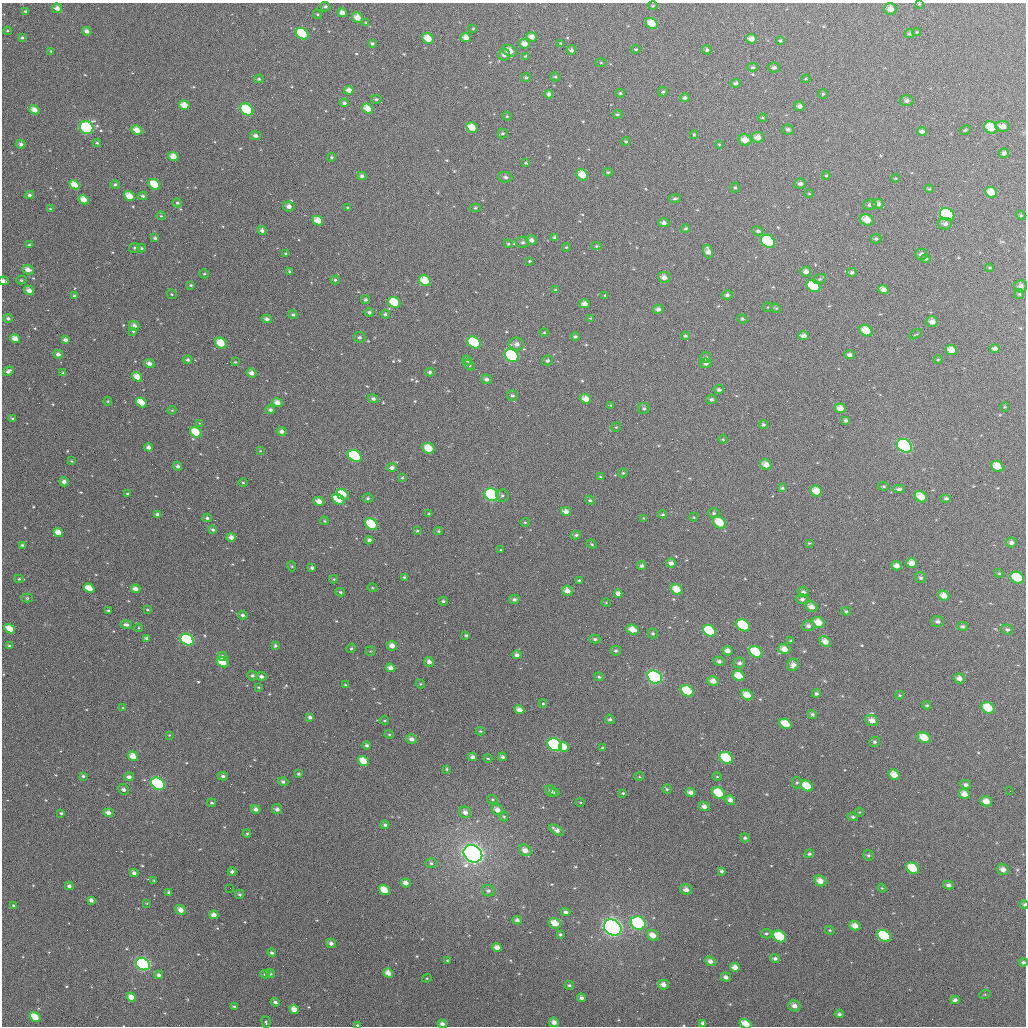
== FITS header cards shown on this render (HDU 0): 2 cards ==
NAXIS1  =                 1024
NAXIS2  =                 1024

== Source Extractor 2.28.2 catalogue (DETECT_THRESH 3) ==
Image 1024 x 1024 px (HDU 0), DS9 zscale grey, 1 PNG px = 1 image px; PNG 1028 x 1028 px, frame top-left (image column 1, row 1024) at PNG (2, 3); each listed source drawn as its Kron ellipse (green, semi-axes under 4 px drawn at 4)
Background 1510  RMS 46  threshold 138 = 3 sigma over >= 5 px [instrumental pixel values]
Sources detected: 561; of the 561, the 500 brightest by FLUX_AUTO listed and drawn (61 fainter detections omitted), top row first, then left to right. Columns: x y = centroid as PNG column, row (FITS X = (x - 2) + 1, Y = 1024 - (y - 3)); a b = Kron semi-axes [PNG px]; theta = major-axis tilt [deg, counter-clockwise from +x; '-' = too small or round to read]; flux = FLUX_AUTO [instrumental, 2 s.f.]
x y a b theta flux
919 4 3 3 - 2.9e+03
653 6 5 3 - 3.0e+03
325 7 5 5 - 6.7e+03
57 8 5 4 - 2.0e+04
890 9 6 6 - 2.6e+04
26 11 4 3 - 6.1e+03
342 13 4 4 - 1.8e+04
318 14 5 4 - 3.4e+03
357 18 5 5 - 3.1e+04
366 22 4 4 - 3.3e+03
652 24 6 5 - 5.0e+04
473 29 3 3 - 2.7e+03
7 31 4 3 - 3.3e+03
87 31 5 4 - 1.3e+04
917 32 4 3 - 3.4e+03
302 34 7 5 -32 1.6e+05
909 34 5 4 - 5.3e+03
466 37 5 4 - 2.1e+04
532 37 5 4 - 2.7e+04
22 38 4 3 - 4.3e+03
428 39 6 5 - 3.8e+04
751 39 5 4 - 1.9e+04
780 40 4 3 - 3.7e+03
372 43 4 3 - 5.4e+03
561 43 4 3 - 3.9e+03
524 44 5 4 - 2.1e+04
636 49 5 3 - 3.9e+03
571 50 5 4 - 8.7e+03
707 50 5 4 - 5.1e+03
51 51 4 3 - 4.0e+03
510 51 7 5 -26 2.6e+04
504 55 6 6 - 1.3e+04
525 56 3 3 - 2.7e+03
601 62 5 4 - 3.0e+03
753 67 5 4 - 5.8e+03
774 68 6 5 - 9.0e+03
526 77 4 4 - 4.8e+03
555 77 5 4 - 4.0e+03
259 79 5 4 - 5.0e+03
806 79 5 3 - 3.4e+03
736 83 5 4 - 7.6e+03
349 90 4 4 - 2.1e+04
663 92 5 5 - 4.9e+03
620 93 4 4 - 4.5e+03
549 94 4 4 - 9.2e+03
823 94 5 4 - 4.8e+03
685 98 5 4 - 8.6e+03
376 99 5 4 - 5.8e+03
907 101 7 5 1 1.0e+04
344 103 4 3 - 7.2e+03
184 105 5 4 - 3.9e+04
799 106 5 4 - 1.3e+04
247 109 7 5 -36 1.9e+05
367 109 6 4 -40 4.0e+04
34 110 5 4 - 2.7e+04
617 114 5 3 - 4.4e+03
507 116 5 4 - 4.0e+03
762 118 4 3 - 3.8e+03
1003 126 7 5 -8 2.3e+04
472 127 6 5 - 4.5e+04
991 127 7 5 -33 5.8e+04
87 128 7 6 - 3.2e+05
788 129 6 5 - 8.1e+03
137 130 5 4 - 3.2e+04
965 130 6 4 27 4.2e+03
922 131 5 4 - 9.8e+03
503 133 5 5 - 5.6e+03
694 135 4 3 - 3.8e+03
256 136 5 4 - 1.0e+04
758 137 6 5 - 2.3e+04
745 140 6 5 - 3.1e+04
626 141 4 4 - 4.3e+03
97 143 4 3 - 4.7e+03
21 144 4 4 - 1.2e+04
719 144 4 3 - 2.9e+03
1004 153 5 4 - 9.7e+03
173 157 5 4 - 2.9e+04
332 157 4 3 - 4.8e+03
526 163 4 3 - 3.7e+03
608 172 4 4 - 3.4e+03
582 175 6 5 - 4.2e+04
362 176 4 4 - 8.8e+03
826 176 4 4 - 2.9e+03
505 177 7 5 -10 7.9e+03
896 178 4 3 - 3.0e+03
154 184 6 5 - 7.6e+04
800 184 6 5 - 1.0e+04
74 185 5 4 - 4.2e+04
115 185 4 4 - 6.6e+03
735 188 5 4 - 4.4e+03
929 189 4 4 - 3.7e+03
991 192 6 5 - 4.0e+04
809 194 4 3 - 2.8e+03
29 195 4 4 - 8.0e+03
129 196 6 4 -38 4.3e+04
143 196 4 3 - 5.9e+03
675 199 6 4 7 5.4e+03
84 200 5 4 - 3.9e+04
177 203 4 4 - 5.0e+03
878 204 5 5 - 1.1e+04
870 205 7 5 13 8.2e+03
289 206 6 5 - 1.6e+04
348 208 3 3 - 3.2e+03
475 208 5 4 - 3.9e+03
50 209 4 3 - 3.0e+03
947 214 7 6 - 4.0e+05
1021 215 4 4 - 3.9e+03
161 216 4 4 - 3.4e+03
867 220 7 5 -26 3.8e+04
318 221 5 4 - 3.9e+04
664 223 6 4 -1 1.2e+04
945 224 7 5 5 1.0e+04
686 229 4 4 - 4.9e+03
262 230 5 4 - 1.1e+04
758 231 6 4 -8 7.5e+03
555 237 4 4 - 7.9e+03
155 238 4 3 - 6.3e+03
876 239 5 4 - 6.9e+03
531 240 5 4 - 1.4e+04
768 241 7 6 - 2.7e+05
523 242 6 6 - 7.3e+03
508 244 4 4 - 4.1e+03
29 245 3 3 - 3.4e+03
596 246 5 4 - 3.9e+03
566 247 4 3 - 2.9e+03
135 248 5 5 - 6.2e+03
141 248 4 3 - 6.0e+03
708 252 7 5 -73 1.8e+04
286 254 3 3 - 4.3e+03
921 254 6 5 - 1.2e+04
926 259 5 4 - 5.0e+03
529 261 3 3 - 3.5e+03
990 268 4 4 - 3.9e+03
28 270 6 4 -24 2.0e+04
290 271 3 3 - 4.5e+03
806 272 5 5 - 1.6e+04
852 273 5 4 - 6.9e+03
204 274 5 4 - 3.9e+03
664 277 6 5 - 1.7e+04
820 279 6 5 - 6.1e+03
21 280 5 4 - 3.9e+03
335 280 4 4 - 4.6e+03
4 281 5 3 - 1.3e+04
425 281 6 5 - 6.0e+04
191 285 4 3 - 4.9e+03
813 286 7 5 -34 1.6e+05
1021 286 6 6 - 1.4e+04
29 290 5 4 - 2.0e+04
555 290 4 3 - 4.7e+03
883 290 5 4 - 1.8e+04
172 294 5 4 - 3.7e+03
1019 294 5 4 - 4.7e+03
605 295 4 3 - 3.2e+03
727 295 5 4 - 8.3e+03
74 296 4 3 - 4.6e+03
365 300 4 4 - 7.1e+03
394 302 6 5 - 9.5e+04
584 304 5 4 - 1.9e+04
767 307 5 4 - 3.4e+03
776 308 5 4 - 3.8e+03
658 309 5 4 - 1.1e+04
369 312 4 4 - 6.6e+03
385 314 4 4 - 6.2e+03
293 315 4 4 - 5.7e+03
8 318 4 4 - 8.2e+03
590 318 3 3 - 2.9e+03
267 319 5 4 - 1.1e+04
742 319 5 4 - 5.6e+03
932 322 6 5 - 1.9e+04
134 326 5 5 - 1.8e+04
133 331 4 4 - 4.6e+03
866 331 7 5 -31 4.7e+04
544 332 4 4 - 3.2e+03
916 334 7 3 29 3.2e+03
685 336 4 3 - 4.6e+03
804 336 5 4 - 1.6e+04
359 337 6 5 - 7.5e+03
575 337 4 4 - 6.1e+03
15 339 5 4 - 2.7e+04
65 340 4 3 - 1.3e+04
474 342 7 5 -33 2.0e+05
221 343 6 5 - 6.1e+04
517 344 7 6 - 1.8e+04
995 348 5 4 - 1.2e+04
951 350 6 5 - 3.0e+04
58 354 5 4 - 1.1e+04
512 355 7 6 - 2.6e+05
849 355 5 4 - 1.0e+04
706 358 6 5 - 7.3e+03
188 360 4 4 - 7.3e+03
467 360 5 4 - 6.9e+03
547 360 5 5 - 7.6e+03
938 360 5 3 - 2.9e+03
235 362 4 4 - 3.3e+03
706 363 6 5 - 1.0e+04
149 364 5 4 - 1.6e+04
469 365 6 4 -38 7.6e+03
8 371 6 4 32 1.1e+04
430 372 5 4 - 7.2e+03
63 373 4 4 - 4.1e+03
251 373 5 4 - 1.5e+04
137 377 5 4 - 3.7e+04
486 379 5 5 - 1.0e+04
719 390 5 4 - 7.2e+03
512 396 5 5 - 7.0e+03
373 399 5 4 - 8.7e+03
586 399 5 4 - 2.8e+04
711 399 5 4 - 7.3e+03
108 401 4 4 - 3.4e+03
141 403 6 4 -32 4.9e+04
277 403 5 4 - 2.2e+04
611 405 4 3 - 3.0e+03
1005 407 4 4 - 3.3e+03
644 408 5 5 - 6.6e+03
840 408 5 4 - 2.7e+04
172 410 4 3 - 3.0e+03
270 410 5 4 - 9.1e+03
13 418 4 3 - 5.7e+03
846 420 4 4 - 7.6e+03
200 423 4 4 - 2.9e+03
763 425 4 4 - 6.1e+03
616 427 5 4 - 3.9e+03
282 431 5 4 - 1.2e+04
196 432 6 5 - 7.1e+04
723 439 4 4 - 3.2e+03
904 446 8 6 -32 1.1e+06
149 447 4 4 - 1.3e+04
428 448 6 5 - 5.5e+04
260 451 4 3 - 2.8e+03
355 456 7 5 -31 2.5e+05
72 461 3 2 - 2.9e+03
766 465 6 5 - 2.3e+04
177 466 4 4 - 7.9e+03
997 466 6 5 - 5.2e+04
392 468 5 4 - 1.1e+04
623 473 4 4 - 4.2e+03
600 476 4 3 - 3.2e+03
402 478 4 4 - 3.9e+03
64 482 5 4 - 1.4e+04
243 483 5 3 - 3.3e+03
884 486 5 4 - 4.5e+03
782 488 4 3 - 5.3e+03
899 489 6 3 1 8.0e+03
816 491 6 5 - 4.5e+04
128 494 3 3 - 4.4e+03
343 494 6 5 - 7.4e+04
492 495 7 6 - 4.2e+05
502 495 6 6 - 6.2e+03
921 497 6 5 - 4.4e+04
368 498 5 4 - 6.2e+03
946 498 5 4 - 7.0e+03
338 499 6 5 - 8.8e+04
590 500 5 4 - 5.6e+03
319 501 6 4 -15 2.4e+04
566 511 5 4 - 1.6e+04
714 513 5 4 - 5.8e+03
157 514 4 3 - 9.1e+03
429 514 3 3 - 3.7e+03
663 514 4 3 - 5.0e+03
694 517 4 4 - 2.8e+03
207 518 4 4 - 6.7e+03
644 518 4 3 - 3.4e+03
324 521 4 3 - 3.3e+03
525 522 4 4 - 3.4e+03
720 523 7 5 -35 5.5e+04
371 524 7 5 -36 9.8e+04
213 530 4 3 - 6.2e+03
417 531 4 3 - 4.3e+03
439 531 4 3 - 4.8e+03
58 532 5 4 - 3.7e+04
576 535 5 4 - 5.8e+03
231 537 4 4 - 1.7e+04
369 540 4 4 - 9.2e+03
1011 542 5 5 - 1.1e+04
809 543 4 3 - 3.4e+03
592 544 5 4 - 4.2e+03
22 545 4 3 - 5.4e+03
501 550 3 2 - 2.8e+03
671 563 5 4 - 1.4e+04
912 563 5 5 - 2.5e+04
291 566 5 3 - 2.8e+03
642 566 4 4 - 7.7e+03
896 566 5 4 - 1.7e+04
312 568 3 3 - 7.2e+03
999 573 4 4 - 3.9e+03
404 577 4 3 - 4.5e+03
921 578 6 5 - 7.4e+03
1017 578 7 5 -27 1.0e+05
19 579 4 4 - 4.4e+03
334 579 4 3 - 3.8e+03
579 580 4 3 - 4.9e+03
89 588 5 4 - 4.9e+04
372 588 5 4 - 3.6e+03
136 589 5 4 - 2.0e+04
677 589 6 5 - 4.3e+04
567 591 5 5 - 2.2e+04
340 592 5 3 - 5.0e+03
803 592 5 5 - 9.4e+03
618 594 4 4 - 1.4e+04
944 595 6 5 - 2.7e+04
27 598 6 4 0 5.3e+03
514 599 5 4 - 8.6e+03
802 599 6 4 2 8.4e+03
443 601 5 3 - 5.7e+03
606 603 5 3 - 2.7e+03
811 607 6 5 - 2.0e+04
147 609 4 3 - 2.8e+03
108 611 3 3 - 5.1e+03
846 611 4 4 - 4.7e+03
243 615 5 4 - 8.5e+03
938 621 6 5 - 9.3e+03
818 622 6 5 - 3.7e+04
126 625 6 4 -10 1.1e+04
743 625 7 5 -32 1.7e+05
808 626 6 5 - 1.2e+04
962 626 5 4 - 7.2e+03
139 628 4 3 - 3.1e+03
10 629 6 4 -31 4.9e+04
632 629 6 5 - 3.2e+04
1007 629 6 5 - 7.0e+03
709 631 7 5 -33 1.2e+05
653 633 5 5 - 5.4e+03
466 635 3 3 - 4.3e+03
146 638 4 3 - 7.0e+03
595 639 5 4 - 6.6e+03
187 640 7 5 -33 3.3e+05
790 641 4 3 - 3.4e+03
825 641 6 5 - 2.3e+04
9 646 4 3 - 5.8e+03
275 646 4 3 - 5.0e+03
392 646 5 4 - 2.4e+04
351 648 5 4 - 4.0e+03
784 649 6 5 - 2.7e+04
370 651 5 5 - 3.5e+03
616 651 5 4 - 6.8e+03
728 651 5 4 - 1.9e+04
756 652 7 5 -32 1.2e+05
517 655 4 4 - 1.1e+04
222 657 5 4 - 9.8e+03
719 661 5 4 - 8.9e+03
223 662 6 4 -32 6.8e+04
429 662 5 4 - 1.4e+04
739 663 6 5 - 9.4e+03
793 665 6 5 - 1.5e+04
391 668 5 4 - 2.1e+04
252 676 5 4 - 6.8e+03
261 676 5 4 - 1.0e+04
739 676 6 5 - 4.8e+04
599 677 5 4 - 5.5e+03
655 677 8 6 -32 7.6e+05
959 678 5 5 - 1.7e+04
713 681 6 5 - 2.0e+04
420 684 5 4 - 3.7e+03
345 685 4 3 - 4.5e+03
259 687 4 3 - 3.6e+03
687 691 7 5 -31 9.9e+04
816 693 4 4 - 6.6e+03
747 695 6 5 - 3.8e+04
900 695 4 4 - 3.2e+03
543 704 4 4 - 3.8e+03
927 705 4 3 - 3.6e+03
123 708 4 3 - 2.9e+03
988 708 7 5 -32 7.1e+04
519 710 5 4 - 2.4e+04
812 714 4 4 - 6.0e+03
310 717 4 3 - 8.4e+03
610 719 5 5 - 6.9e+03
384 720 4 2 - 2.8e+03
872 721 6 5 - 2.5e+04
786 724 6 5 - 5.8e+04
480 731 4 4 - 3.4e+03
389 734 4 4 - 3.7e+03
169 735 4 4 - 3.0e+03
924 738 7 5 -29 4.8e+04
411 739 5 5 - 1.4e+04
874 742 5 5 - 7.0e+03
367 745 4 4 - 7.9e+03
555 745 7 6 - 4.6e+05
564 747 5 5 - 3.4e+04
602 748 4 3 - 3.8e+03
133 756 5 4 - 3.6e+04
473 757 4 4 - 1.1e+04
503 757 4 3 - 7.4e+03
726 758 7 5 -33 1.6e+05
488 759 4 3 - 3.2e+03
363 761 6 4 -35 4.7e+04
447 769 4 3 - 3.8e+03
299 774 4 3 - 4.9e+03
894 775 6 5 - 3.1e+04
83 776 4 3 - 6.3e+03
223 776 5 4 - 8.0e+03
129 777 5 4 - 1.2e+04
639 777 5 3 - 2.8e+03
717 777 4 4 - 3.4e+03
283 782 5 4 - 8.2e+03
797 782 6 5 - 5.2e+03
158 784 7 5 -33 4.2e+05
966 785 5 4 - 9.0e+03
807 786 6 5 - 6.6e+04
123 789 5 5 - 1.0e+04
667 789 4 4 - 4.5e+03
551 791 6 5 - 1.0e+04
1010 791 2 2 - 3.5e+03
690 792 5 4 - 1.3e+04
555 793 4 4 - 6.3e+03
623 793 3 3 - 4.5e+03
719 793 7 5 -35 8.4e+04
964 794 5 4 - 2.4e+04
492 799 5 3 - 3.7e+03
730 800 5 4 - 1.6e+04
986 801 6 5 - 2.6e+04
580 802 4 3 - 2.8e+03
212 803 4 3 - 5.2e+03
704 806 5 4 - 1.5e+04
256 809 5 4 - 1.2e+04
277 809 5 5 - 1.2e+04
497 810 6 5 - 1.9e+04
465 812 6 5 - 1.5e+04
859 812 4 4 - 3.0e+03
61 813 3 3 - 4.7e+03
108 813 5 4 - 1.7e+04
504 816 5 4 - 3.9e+03
853 817 5 4 - 5.4e+03
385 825 4 3 - 6.8e+03
556 830 8 4 -32 1.5e+04
247 834 4 3 - 3.8e+03
745 838 5 4 - 5.9e+03
525 850 6 5 - 2.6e+04
473 854 10 8 -35 2.1e+06
809 854 4 4 - 5.9e+03
868 855 5 5 - 5.8e+03
431 863 6 5 - 6.7e+03
913 868 7 5 -33 9.5e+04
1003 869 6 5 - 1.8e+04
722 871 3 3 - 7.8e+03
232 872 4 4 - 8.9e+03
134 873 4 3 - 1.1e+04
154 880 4 3 - 3.1e+03
820 881 6 5 - 2.6e+04
406 883 5 4 - 1.8e+04
948 885 5 4 - 1.1e+04
69 886 4 3 - 9.6e+03
230 888 3 2 - 2.8e+03
882 888 4 4 - 3.2e+03
686 889 6 5 - 1.5e+04
384 890 6 4 -36 5.7e+04
488 891 6 5 - 8.9e+03
169 893 4 4 - 7.5e+03
240 894 4 4 - 5.6e+03
91 900 4 3 - 1.2e+04
147 903 4 3 - 2.8e+03
1024 904 4 3 - 5.1e+03
13 905 4 3 - 3.9e+03
181 910 6 4 -32 2.0e+04
566 912 4 4 - 9.7e+03
214 915 5 4 - 2.2e+04
517 920 4 4 - 1.0e+04
555 923 6 5 - 4.1e+04
638 923 8 6 -25 3.2e+05
855 926 6 4 -18 2.4e+04
613 927 9 7 -33 1.2e+06
830 930 5 4 - 3.6e+03
560 934 3 3 - 4.6e+03
766 934 5 4 - 5.6e+03
653 935 6 5 - 2.9e+04
780 936 7 5 -31 1.4e+05
884 936 7 5 -32 2.4e+05
331 943 5 4 - 1.3e+04
497 947 5 4 - 2.1e+04
272 953 4 4 - 7.0e+03
775 958 5 4 - 8.4e+03
447 960 4 3 - 3.0e+03
710 961 6 4 -21 1.4e+04
1023 962 4 4 - 6.3e+03
143 964 7 5 -34 5.4e+05
735 967 5 4 - 2.2e+04
270 973 5 4 - 5.4e+03
388 973 5 4 - 2.5e+04
265 974 4 4 - 5.0e+03
159 975 4 4 - 9.2e+03
726 977 5 4 - 1.2e+04
427 978 4 4 - 3.5e+03
569 985 5 3 - 5.4e+03
663 985 5 5 - 1.7e+04
985 994 6 4 18 3.3e+03
131 997 5 4 - 2.8e+04
581 998 4 4 - 9.3e+03
955 1000 4 4 - 9.4e+03
275 1002 4 3 - 7.9e+03
234 1006 4 3 - 4.4e+03
794 1006 6 5 - 2.1e+04
294 1009 5 4 - 2.9e+04
839 1014 4 3 - 6.9e+03
35 1017 6 4 -33 7.7e+04
266 1022 6 3 -75 4.1e+03
554 1022 5 4 - 1.5e+04
703 1023 4 3 - 9.5e+03
442 1024 5 4 - 1.4e+04
746 1024 6 4 -30 4.5e+04
357 1025 4 3 - 4.5e+03
At the frame edge (FLAGS 8, measured only in part): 7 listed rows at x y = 919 4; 4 281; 1024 904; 1023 962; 442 1024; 746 1024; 357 1025
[61 fainter detections neither listed nor drawn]

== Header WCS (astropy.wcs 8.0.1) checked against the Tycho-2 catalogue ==
Header WCS as astropy/WCSLIB reads it (applying the file's SIP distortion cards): RA---TAN-SIP/DEC--TAN-SIP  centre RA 01:51:19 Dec -07:42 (27.83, -7.69 deg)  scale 8.66 arcsec/px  FOV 147.9' x 147.9'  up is +179 deg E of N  parity flipped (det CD > 0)
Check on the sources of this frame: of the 60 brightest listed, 59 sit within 12.4 arcsec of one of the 162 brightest Tycho-2 stars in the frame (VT <= 13.21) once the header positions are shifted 4.73 arcsec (3.90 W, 2.67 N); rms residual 4.12 arcsec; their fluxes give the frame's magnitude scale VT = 22.76 - 2.5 log10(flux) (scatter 0.18 mag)
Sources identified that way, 155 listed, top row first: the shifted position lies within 12.4 arcsec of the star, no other Tycho-2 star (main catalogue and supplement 1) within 24.8 arcsec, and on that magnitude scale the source's flux lands within +1.5 / -3 mag of the star's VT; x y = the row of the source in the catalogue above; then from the Tycho-2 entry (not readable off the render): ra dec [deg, ICRS J2000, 3 dp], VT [Tycho-2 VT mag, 2 dp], TYC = Tycho-2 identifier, HIP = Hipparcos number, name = IAU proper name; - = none
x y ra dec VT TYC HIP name
890 9 26.935 -8.928 11.68 5278-263-1 - -
342 13 28.269 -8.892 11.97 5278-232-1 - -
357 18 28.231 -8.881 11.39 5278-214-1 - -
652 24 27.515 -8.881 11.02 5278-209-1 - -
302 34 28.365 -8.840 9.95 5278-151-1 - -
466 37 27.966 -8.840 11.70 5278-157-1 - -
532 37 27.806 -8.845 12.13 5278-144-1 - -
524 44 27.824 -8.828 11.65 5278-179-1 - -
510 51 27.858 -8.809 12.29 5278-267-1 - -
504 55 27.873 -8.800 12.19 5278-289-1 - -
349 90 28.249 -8.707 12.05 5278-699-1 - -
184 105 28.649 -8.662 11.12 5278-687-1 - -
247 109 28.496 -8.654 9.43 5278-678-1 8861 -
367 109 28.202 -8.663 11.27 5278-685-1 - -
34 110 29.012 -8.642 11.62 5278-1601-1 - -
472 127 27.948 -8.622 11.39 5278-646-1 - -
991 127 26.685 -8.647 10.71 5277-159-1 - -
87 128 28.885 -8.601 8.93 5278-2392-1 8969 -
137 130 28.763 -8.599 11.45 5278-629-1 - -
745 140 27.282 -8.607 11.79 5278-543-1 - -
21 144 29.045 -8.559 12.20 5278-1631-1 - -
1004 153 26.653 -8.586 12.22 5277-766-1 - -
173 157 28.672 -8.538 11.35 5278-588-1 - -
582 175 27.677 -8.514 11.40 5278-568-1 - -
154 184 28.716 -8.469 10.46 5278-538-1 - -
74 185 28.911 -8.464 11.11 5278-2076-1 - -
991 192 26.681 -8.491 11.17 5277-173-1 - -
129 196 28.777 -8.439 11.46 5278-516-1 - -
84 200 28.888 -8.429 11.48 5278-2294-1 - -
289 206 28.389 -8.424 11.90 5278-498-1 - -
947 214 26.787 -8.435 9.12 5277-411-1 - -
867 220 26.982 -8.419 11.29 5278-772-1 - -
318 221 28.318 -8.391 11.31 5278-476-1 - -
768 241 27.222 -8.363 9.37 5278-405-1 8446 -
708 252 27.368 -8.335 11.95 5278-329-1 - -
921 254 26.850 -8.340 12.60 5278-120-1 - -
28 270 29.020 -8.258 11.61 5278-1516-1 - -
806 272 27.129 -8.293 12.34 5278-148-1 - -
664 277 27.473 -8.272 12.17 5278-397-1 - -
425 281 28.054 -8.252 10.95 5278-385-1 - -
813 286 27.109 -8.258 10.04 5278-612-1 - -
1021 286 26.606 -8.267 12.14 5277-1351-1 - -
29 290 29.016 -8.208 12.18 5278-2209-1 - -
883 290 26.939 -8.253 11.96 5278-1036-1 - -
394 302 28.127 -8.198 10.48 5278-351-1 - -
584 304 27.665 -8.205 12.06 5278-355-1 - -
267 319 28.437 -8.152 12.63 5278-327-1 - -
932 322 26.820 -8.177 12.03 5278-318-1 - -
866 331 26.979 -8.153 11.28 5278-65-1 - -
804 336 27.131 -8.138 12.14 5278-98-1 - -
15 339 29.047 -8.090 11.35 5278-1987-1 - -
474 342 27.931 -8.105 9.49 5278-285-1 8683 -
221 343 28.547 -8.091 10.67 5278-273-1 - -
951 350 26.771 -8.110 11.51 5277-16-1 - -
58 354 28.942 -8.056 12.09 5278-2115-1 - -
512 355 27.839 -8.076 9.12 5278-261-1 8636 -
849 355 27.019 -8.095 12.11 5278-468-1 - -
149 364 28.719 -8.038 12.39 5278-235-1 - -
137 377 28.749 -8.005 10.97 5278-216-1 - -
141 403 28.736 -7.944 11.13 5278-166-1 - -
277 403 28.406 -7.951 11.53 5278-171-1 - -
840 408 27.039 -7.965 11.86 5278-885-1 - -
282 431 28.395 -7.883 12.46 5278-130-1 - -
196 432 28.603 -7.875 10.41 5278-128-1 - -
904 446 26.881 -7.877 8.74 5278-113-1 8337 -
149 447 28.717 -7.837 12.17 5278-118-1 - -
355 456 28.216 -7.826 9.31 5278-106-1 8776 -
766 465 27.217 -7.826 11.58 5278-103-1 - -
997 466 26.655 -7.832 11.59 5277-1677-1 - -
816 491 27.093 -7.764 10.93 5278-87-1 - -
343 494 28.244 -7.734 11.31 5278-77-1 - -
492 495 27.880 -7.740 8.68 5278-74-1 8653 -
921 497 26.839 -7.755 11.15 5278-82-1 - -
338 499 28.254 -7.722 10.23 5278-71-1 - -
319 501 28.301 -7.716 11.65 5278-68-1 - -
720 523 27.326 -7.684 10.97 5278-54-1 - -
371 524 28.172 -7.663 10.02 5278-48-1 - -
58 532 28.931 -7.626 11.37 5278-1415-1 - -
231 537 28.512 -7.624 12.02 5278-37-1 - -
1017 578 26.601 -7.565 10.45 5277-2140-1 - -
89 588 28.853 -7.493 10.94 4688-562-1 - -
136 589 28.741 -7.495 11.61 4688-283-1 - -
677 589 27.428 -7.522 10.66 5278-7-1 - -
618 594 27.570 -7.509 12.69 5278-6-1 - -
944 595 26.779 -7.519 11.60 5277-2284-1 - -
514 599 27.822 -7.490 13.21 4688-286-1 - -
811 607 27.100 -7.486 11.70 4688-316-1 - -
818 622 27.082 -7.449 11.38 4688-298-1 - -
743 625 27.264 -7.438 9.85 4688-313-1 - -
10 629 29.044 -7.392 10.76 4688-1496-1 - -
632 629 27.534 -7.423 11.41 4688-224-1 - -
709 631 27.346 -7.423 10.21 4688-227-1 - -
187 640 28.613 -7.375 8.83 4688-253-1 8891 -
825 641 27.065 -7.403 11.42 4688-244-1 - -
784 649 27.164 -7.383 11.44 4688-258-1 - -
728 651 27.302 -7.377 12.82 4688-260-1 - -
756 652 27.232 -7.375 10.33 4688-264-1 - -
223 662 28.526 -7.324 10.67 4688-311-1 - -
429 662 28.025 -7.335 11.74 4688-321-1 - -
739 663 27.273 -7.348 12.51 4688-332-1 - -
391 668 28.118 -7.319 11.53 4688-303-1 - -
739 676 27.273 -7.316 11.00 4688-290-1 - -
655 677 27.476 -7.308 8.30 4688-278-1 - -
959 678 26.738 -7.320 12.44 4688-296-1 - -
713 681 27.336 -7.303 12.33 4688-270-1 - -
687 691 27.397 -7.277 10.16 4688-228-1 - -
747 695 27.251 -7.270 11.18 4688-212-1 - -
988 708 26.667 -7.250 10.78 4688-214-1 - -
872 721 26.948 -7.215 11.70 4688-206-1 - -
786 724 27.157 -7.203 11.12 4688-190-1 - -
924 738 26.820 -7.175 11.02 4688-177-1 - -
411 739 28.064 -7.148 12.54 4688-183-1 - -
367 745 28.173 -7.131 11.87 4688-193-1 - -
555 745 27.716 -7.141 8.72 4688-174-1 - -
564 747 27.694 -7.137 11.83 4688-186-1 - -
133 756 28.738 -7.092 11.19 4688-164-1 - -
726 758 27.299 -7.117 9.72 4688-171-1 - -
363 761 28.179 -7.093 10.90 4688-156-1 - -
894 775 26.892 -7.086 11.71 4688-117-1 - -
283 782 28.373 -7.039 12.19 4688-61-1 - -
158 784 28.675 -7.027 8.51 4688-52-1 8910 -
807 786 27.102 -7.054 11.19 4688-59-1 - -
719 793 27.316 -7.033 10.47 4688-49-1 - -
730 800 27.288 -7.017 12.25 4688-42-1 - -
986 801 26.668 -7.026 11.94 4688-44-1 - -
256 809 28.438 -6.971 12.10 4688-74-1 - -
277 809 28.387 -6.973 12.33 4688-76-1 - -
497 810 27.852 -6.982 11.96 4688-77-1 - -
465 812 27.930 -6.974 11.88 4688-73-1 - -
473 854 27.907 -6.874 6.55 4688-2416-1 8664 -
913 868 26.843 -6.861 10.54 4688-11-1 - -
406 883 28.070 -6.802 12.25 4688-98-1 - -
384 890 28.121 -6.783 11.33 4688-92-1 - -
169 893 28.644 -6.767 12.25 4688-87-1 - -
181 910 28.614 -6.725 11.40 4688-115-1 - -
214 915 28.534 -6.715 11.29 4688-111-1 - -
555 923 27.708 -6.712 11.57 4688-123-1 - -
638 923 27.504 -6.717 8.74 4688-128-1 8531 -
855 926 26.980 -6.720 11.91 4688-127-1 - -
613 927 27.564 -6.704 7.13 4688-2414-1 8548 -
653 935 27.469 -6.688 11.39 4688-139-1 - -
780 936 27.162 -6.690 9.85 4688-138-1 - -
884 936 26.908 -6.697 9.56 4688-131-1 - -
331 943 28.249 -6.653 11.94 4688-149-1 - -
497 947 27.846 -6.651 12.25 4688-145-1 - -
710 961 27.329 -6.628 11.94 4688-159-1 - -
143 964 28.702 -6.592 8.04 4688-1406-1 8918 -
388 973 28.109 -6.584 11.31 4688-161-1 - -
663 985 27.442 -6.570 12.16 4688-153-1 - -
131 997 28.729 -6.513 10.98 4688-852-1 - -
294 1009 28.334 -6.492 11.50 4688-440-1 - -
35 1017 28.960 -6.460 10.16 4688-856-1 - -
554 1022 27.705 -6.474 12.00 4688-1098-1 - -
442 1024 27.975 -6.465 12.02 4688-1414-1 - -
746 1024 27.240 -6.479 10.90 4688-1820-1 - -